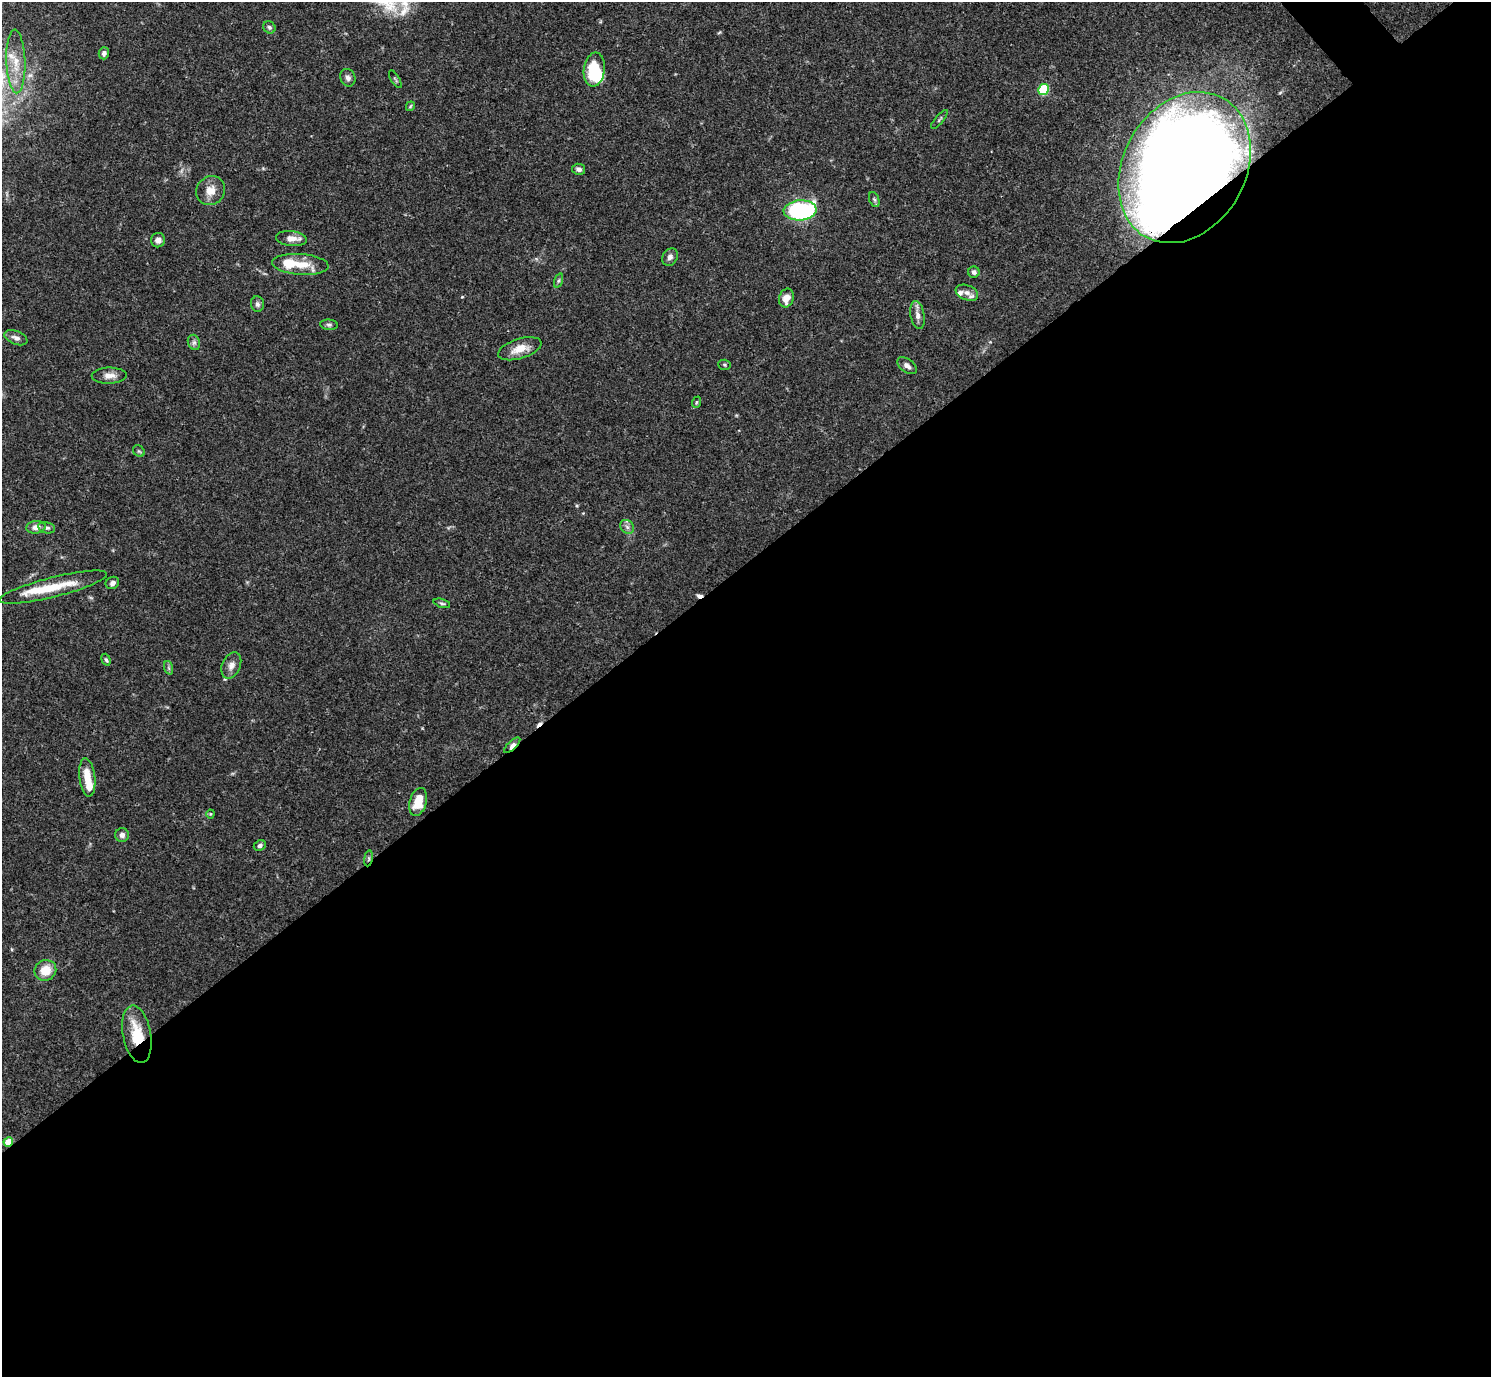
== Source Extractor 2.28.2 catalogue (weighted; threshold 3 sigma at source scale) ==
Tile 15 of 4 x 4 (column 3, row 4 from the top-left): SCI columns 2980-4468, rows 159-1533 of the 5961 x 5958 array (HDU 1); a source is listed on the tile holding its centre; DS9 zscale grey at full resolution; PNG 1493 x 1379 px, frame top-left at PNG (2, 2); each listed source drawn as its Kron ellipse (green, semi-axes under 4 px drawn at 4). Shown black and unused: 59% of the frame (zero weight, under 3 of 4 exposures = <1% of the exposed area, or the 3 px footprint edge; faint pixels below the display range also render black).
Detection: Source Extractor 2.28.2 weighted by HDU 2 'WHT'; one run over the whole footprint, this tile lists its part. Background 0.0692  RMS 0.0032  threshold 0.0144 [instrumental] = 3 sigma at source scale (4.5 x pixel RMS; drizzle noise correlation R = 1.50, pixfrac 1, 0.05/0.05 arcsec/px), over >= 5 px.
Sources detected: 59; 2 inside a brighter object's white glare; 2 cosmic-ray / hot-pixel residue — neither listed nor drawn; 3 inside a brighter listed object's ellipse — not listed separately; the other 52 listed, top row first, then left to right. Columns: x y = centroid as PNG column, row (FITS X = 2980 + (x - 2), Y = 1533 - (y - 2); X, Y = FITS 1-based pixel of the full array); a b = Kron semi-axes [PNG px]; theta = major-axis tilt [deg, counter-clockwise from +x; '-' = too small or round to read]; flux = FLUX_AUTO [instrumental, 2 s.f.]
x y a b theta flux
269 27 6 5 - 0.68
104 53 6 5 - 1.1
16 61 32 9 -88 6.6
594 70 17 10 83 13
348 78 9 7 -69 1.3
395 79 10 2 -59 0.37
1043 90 5 5 - 22
410 106 5 3 - 0.33
939 119 12 3 51 0.54
1184 168 80 61 61 630
579 169 6 5 - 1.1
211 191 15 14 - 4
874 200 8 5 -70 0.64
800 210 16 10 3 48
291 239 15 7 -6 2.7
158 240 7 7 - 1.5
670 257 9 7 60 1.3
300 264 28 10 -4 6.9
974 272 6 5 - 1
559 281 7 3 71 0.5
967 293 12 7 -22 1.8
786 298 10 7 71 3
257 304 8 6 -86 0.88
917 315 14 7 -79 1.8
329 325 9 5 -5 0.76
16 338 12 6 -22 1.5
194 342 8 6 -70 0.93
520 349 22 10 17 4.8
724 365 6 5 - 0.52
907 366 11 6 -36 1.4
109 376 17 8 1 2.6
697 402 6 3 70 0.38
139 451 6 5 - 0.54
36 527 9 6 8 2.3
627 527 8 6 -46 0.99
46 528 9 5 -11 0.93
112 583 7 6 - 1.3
53 587 55 10 14 10
442 603 8 4 -16 0.59
106 660 6 4 -69 0.59
231 665 14 9 66 2
169 668 7 4 -71 0.63
512 745 10 4 44 2.3
87 777 19 8 -83 5.6
418 802 14 8 73 6.2
210 814 4 4 - 0.32
122 835 7 7 - 1.3
260 846 6 5 - 0.94
368 858 8 4 82 0.71
45 970 11 10 - 5.6
137 1034 29 14 -80 11
8 1142 5 4 - 5.2
Overlapping masked pixels (flux is a lower limit): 5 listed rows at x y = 1184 168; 512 745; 368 858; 137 1034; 8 1142